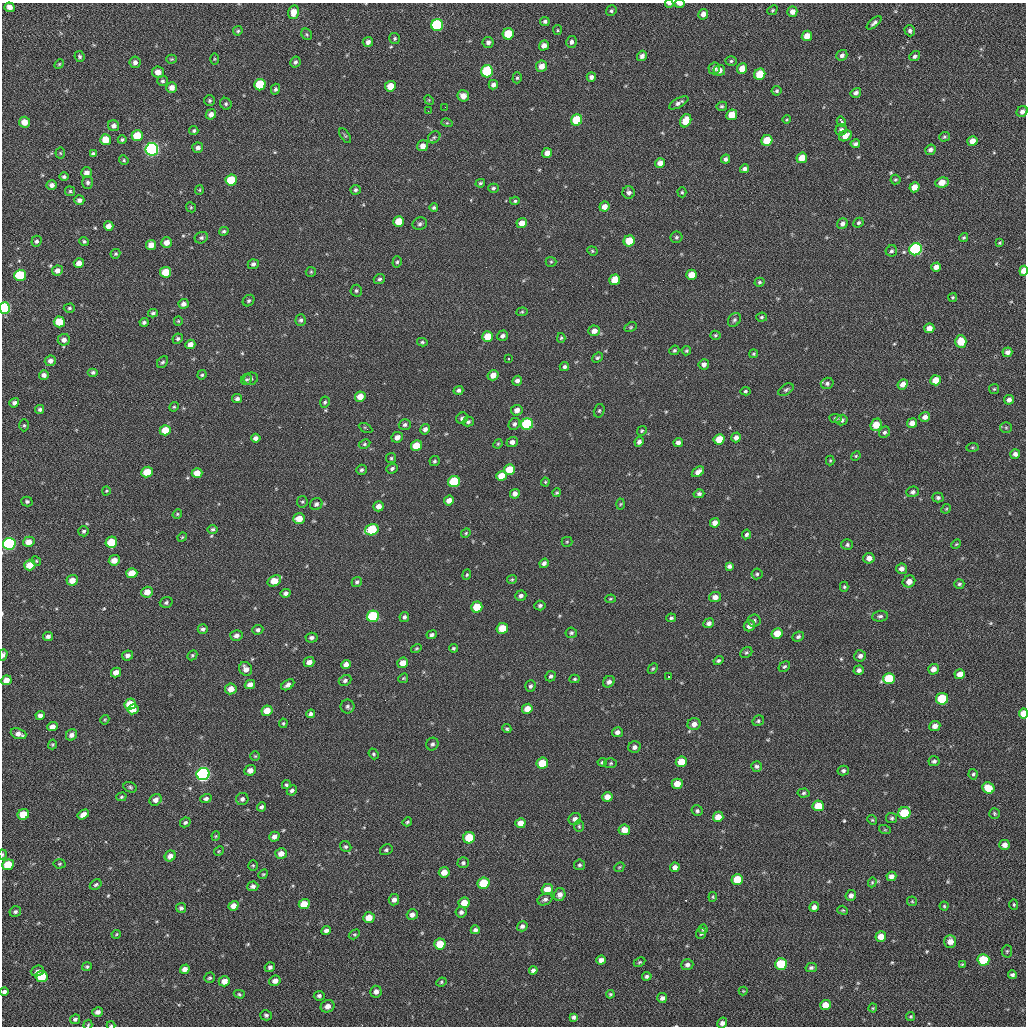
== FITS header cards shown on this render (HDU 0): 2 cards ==
NAXIS1  =                 1024 / length of data axis 1
NAXIS2  =                 1024 / length of data axis 2

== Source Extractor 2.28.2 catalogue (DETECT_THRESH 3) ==
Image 1024 x 1024 px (HDU 0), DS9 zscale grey, 1 PNG px = 1 image px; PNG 1028 x 1028 px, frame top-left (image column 1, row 1024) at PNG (2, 3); each listed source drawn as its Kron ellipse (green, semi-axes under 4 px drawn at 4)
Background 49.3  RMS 11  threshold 31.7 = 3 sigma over >= 5 px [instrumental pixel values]
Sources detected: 538; of the 538, the 500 brightest by FLUX_AUTO listed and drawn (38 fainter detections omitted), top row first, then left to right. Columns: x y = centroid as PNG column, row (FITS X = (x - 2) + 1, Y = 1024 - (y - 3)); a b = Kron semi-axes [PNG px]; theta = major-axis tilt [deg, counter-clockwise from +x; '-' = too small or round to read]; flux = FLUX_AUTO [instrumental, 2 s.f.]
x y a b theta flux
669 4 4 2 - 1400
680 4 5 3 - 3000
10 7 5 4 - 4100
772 10 5 4 - 900
611 11 5 5 - 1300
293 12 7 5 76 7100
792 12 5 5 - 4200
703 14 5 5 - 4200
545 21 5 4 - 1700
874 23 9 4 40 2000
437 25 6 6 - 82000
557 30 5 4 - 840
238 31 5 4 - 1100
910 31 5 5 - 2100
307 34 6 5 - 1000
508 34 6 5 - 25000
807 36 5 5 - 7000
395 38 5 5 - 1200
368 42 5 5 - 2900
488 42 5 5 - 2200
571 42 6 5 - 2300
544 46 5 4 - 4400
842 55 6 5 - 2500
79 56 6 4 -65 1300
642 56 5 5 - 2800
915 56 6 4 37 1800
172 59 5 4 - 800
214 59 5 4 - 740
731 61 5 5 - 1200
135 62 6 5 - 2700
295 62 5 5 - 1700
59 64 5 4 - 810
541 66 6 5 - 6200
714 68 6 5 - 2600
742 68 5 5 - 8500
719 70 6 5 - 3700
487 71 6 6 - 52000
158 72 6 5 - 5100
760 74 6 5 - 20000
591 77 4 4 - 2700
517 78 5 4 - 1100
162 81 5 5 - 1500
260 85 6 5 - 30000
493 85 5 4 - 2700
390 86 5 5 - 11000
172 87 5 5 - 4700
275 89 5 4 - 1600
777 91 5 5 - 1300
856 93 5 4 - 2200
463 96 6 5 - 5000
429 100 5 4 - 770
210 101 5 5 - 1200
679 103 11 4 29 2500
226 104 6 5 - 1300
722 106 5 4 - 1200
445 107 2 2 - 2700
428 111 3 2 - 760
1022 112 6 5 - 2700
211 114 5 5 - 3700
732 115 5 5 - 12000
787 119 4 3 - 730
577 120 6 5 - 31000
686 121 7 5 61 12000
25 122 5 5 - 8700
841 122 5 3 - 4400
447 123 5 3 - 730
114 126 6 5 - 2500
841 130 6 5 - 2500
194 131 4 4 - 1300
137 136 5 5 - 19000
345 136 8 4 -56 1100
845 136 7 5 33 6100
434 137 7 5 42 1500
944 137 5 4 - 1100
106 140 5 5 - 14000
122 140 4 4 - 1300
767 140 5 5 - 19000
972 141 5 4 - 6300
855 144 5 4 - 1700
423 146 6 5 - 4800
198 148 5 5 - 2700
152 149 6 6 - 260000
930 150 5 5 - 2400
60 153 5 5 - 920
547 153 5 5 - 5200
93 154 4 4 - 1500
802 158 5 5 - 11000
726 159 5 4 - 2100
124 160 5 4 - 920
660 163 5 5 - 4800
744 169 5 4 - 2500
87 173 5 5 - 3800
64 177 5 4 - 1400
231 180 5 5 - 28000
895 180 5 5 - 960
88 182 6 5 - 1800
942 182 7 5 8 8200
480 183 5 4 - 1200
52 185 5 5 - 2700
914 187 5 5 - 6500
493 188 5 4 - 1400
199 190 5 4 - 730
355 190 5 5 - 1500
70 191 5 5 - 1100
682 192 5 4 - 890
629 193 6 6 - 2300
79 200 5 4 - 2500
515 201 5 4 - 970
191 207 5 4 - 890
604 207 5 5 - 5600
434 208 4 4 - 1200
398 222 5 5 - 13000
522 223 5 5 - 6900
858 223 5 4 - 1200
420 224 7 6 - 1900
842 224 6 5 - 2900
109 226 5 4 - 4300
224 231 5 4 - 1200
676 237 6 5 - 1400
964 237 4 4 - 1000
201 238 7 5 25 1700
36 241 5 5 - 1600
84 241 5 4 - 1300
629 241 5 5 - 17000
166 242 5 5 - 5200
1000 243 3 3 - 870
151 245 5 5 - 7000
916 249 6 6 - 140000
592 251 5 4 - 920
891 251 6 5 - 1500
115 254 5 4 - 1100
397 262 6 4 74 1200
551 262 5 5 - 910
79 263 5 5 - 4800
253 264 5 5 - 1800
936 267 5 4 - 4200
57 271 5 5 - 3600
1024 271 5 4 - 7800
166 272 5 5 - 15000
311 272 5 5 - 900
20 275 6 5 - 39000
691 275 5 5 - 11000
379 279 6 5 - 1500
615 280 5 5 - 15000
759 282 5 4 - 1200
356 291 6 5 - 1400
953 297 4 4 - 860
249 301 6 5 - 1300
183 304 5 5 - 2800
5 308 6 5 - 82000
69 308 6 4 1 1200
522 312 6 4 7 890
153 313 5 4 - 1400
761 317 5 4 - 1100
301 320 5 5 - 1500
734 320 7 5 53 1600
178 321 4 4 - 750
59 322 5 5 - 16000
144 322 4 4 - 1400
631 327 6 4 27 990
929 328 5 5 - 6200
594 331 6 5 - 4700
715 335 5 4 - 1000
487 336 5 5 - 14000
502 336 5 5 - 2300
561 338 5 4 - 980
178 339 5 5 - 1500
64 340 6 6 - 3600
422 342 5 4 - 1100
961 342 6 5 - 15000
190 344 5 4 - 4400
674 350 5 4 - 1100
686 351 5 4 - 990
1007 352 5 4 - 3300
754 354 4 4 - 910
597 358 6 4 41 1300
509 359 3 2 - 1100
50 361 5 5 - 2800
162 362 7 4 48 1300
704 364 5 5 - 3200
564 367 5 4 - 1800
93 372 5 4 - 1400
44 375 5 4 - 2700
202 375 5 4 - 1100
493 375 5 5 - 5700
251 379 7 6 - 2000
247 380 6 5 - 1200
936 380 5 5 - 9700
517 381 5 4 - 2500
827 383 6 5 - 1900
903 384 5 4 - 4500
994 389 5 5 - 940
458 390 5 4 - 1700
786 390 8 5 33 1600
745 391 5 4 - 1100
360 397 5 5 - 8500
237 398 5 4 - 2000
1009 400 5 5 - 2800
325 402 6 4 64 1300
14 403 5 4 - 2100
174 407 5 4 - 900
40 409 4 4 - 1600
517 410 6 5 - 4100
599 411 7 5 74 1300
925 417 5 5 - 3400
462 418 6 5 - 1700
835 418 6 4 -9 1300
842 420 6 5 - 1800
468 422 6 5 - 1600
912 423 5 5 - 5000
514 424 6 5 - 2000
527 424 6 5 - 75000
24 425 6 5 - 1100
405 425 6 5 - 1800
876 425 6 5 - 12000
366 428 7 3 -28 780
1006 428 6 5 - 1200
425 429 5 4 - 2700
165 430 5 5 - 12000
642 431 5 4 - 1000
884 432 6 5 - 1800
397 437 6 5 - 4700
736 437 5 5 - 3000
256 438 5 4 - 2600
719 439 5 5 - 13000
512 442 6 5 - 3400
639 442 5 4 - 2500
678 443 4 4 - 2800
364 444 6 4 28 1100
498 444 5 4 - 820
416 446 5 5 - 15000
972 447 6 4 2 960
1015 454 5 4 - 2900
856 456 5 4 - 860
391 458 5 5 - 1100
434 461 5 4 - 1300
830 461 5 4 - 790
392 468 6 5 - 1600
361 470 5 5 - 1500
509 470 5 5 - 16000
147 472 6 5 - 15000
698 472 7 4 35 3400
197 473 5 5 - 7900
501 476 5 5 - 10000
454 482 6 5 - 43000
545 482 4 4 - 730
106 491 4 4 - 780
913 492 6 5 - 2200
557 493 4 4 - 1000
515 494 5 4 - 3500
699 494 5 4 - 1600
938 498 5 5 - 1700
449 500 5 4 - 4300
27 501 5 5 - 1500
302 502 6 5 - 1100
316 504 6 5 - 2200
620 504 5 3 - 740
379 506 5 5 - 4600
946 509 5 4 - 820
177 514 5 4 - 870
299 519 6 5 - 9200
715 523 5 4 - 4200
213 529 5 4 - 1400
372 530 7 5 19 39000
84 531 5 5 - 1400
466 533 5 4 - 870
747 534 5 4 - 1600
182 537 5 4 - 830
29 542 6 5 - 7800
111 542 6 5 - 22000
567 542 5 5 - 760
9 544 6 6 - 130000
956 544 5 4 - 810
847 545 6 5 - 1600
869 558 5 5 - 4400
114 560 5 5 - 6400
36 561 5 4 - 850
544 563 5 4 - 2100
30 565 6 5 - 10000
729 566 4 4 - 2000
902 569 5 5 - 3000
132 573 5 5 - 13000
757 574 5 5 - 1300
467 575 5 4 - 890
72 580 6 5 - 6400
512 580 5 4 - 850
274 581 7 5 28 12000
909 581 6 5 - 5100
357 582 5 5 - 1700
959 584 5 5 - 1500
844 587 5 4 - 980
147 592 6 5 - 6800
286 593 5 4 - 2300
521 596 6 5 - 2200
715 597 6 5 - 4100
610 599 5 4 - 850
166 602 6 5 - 1700
540 605 5 5 - 1500
477 607 6 5 - 18000
373 616 6 5 - 56000
880 616 8 5 5 1900
404 617 5 4 - 1700
671 618 5 4 - 1100
754 620 6 6 - 1800
709 623 5 5 - 2500
749 626 6 5 - 4300
502 628 6 5 - 12000
203 629 5 4 - 1800
258 630 5 5 - 1900
571 633 6 5 - 1400
777 633 5 5 - 11000
236 635 6 5 - 2900
432 635 5 4 - 1700
48 636 5 4 - 2200
798 637 6 5 - 1700
312 638 6 5 - 1800
416 648 5 4 - 810
454 648 4 4 - 1000
746 652 6 5 - 1200
3 655 6 4 73 2500
127 655 6 5 - 2900
192 655 5 4 - 1100
860 656 6 5 - 2900
718 661 5 4 - 1300
309 662 5 5 - 4100
403 663 5 5 - 6700
346 664 5 4 - 3700
784 667 6 4 40 1200
246 669 7 6 - 4400
653 669 6 4 48 1100
933 669 5 5 - 4700
859 670 5 4 - 2200
116 672 5 4 - 5000
960 674 5 5 - 6900
551 676 5 5 - 1600
669 676 3 3 - 1200
403 678 5 4 - 820
889 678 6 5 - 29000
574 679 5 4 - 890
6 680 5 5 - 5800
345 680 6 5 - 1800
609 682 6 5 - 2500
250 684 5 4 - 4000
288 685 7 4 33 2900
530 686 6 5 - 1600
231 689 6 5 - 6700
942 699 6 5 - 36000
130 704 6 5 - 17000
347 706 7 7 - 1800
133 709 5 5 - 6700
527 709 5 5 - 7600
267 711 5 5 - 9600
311 714 4 4 - 2100
1024 714 5 4 - 12000
40 715 4 4 - 2600
105 720 5 4 - 750
758 721 6 5 - 1300
283 723 5 4 - 860
694 724 6 6 - 3900
935 726 5 5 - 4900
52 727 5 4 - 4900
507 729 5 4 - 1100
617 732 5 5 - 2700
18 734 8 5 -19 3800
71 735 6 5 - 2800
52 744 5 4 - 850
432 744 6 6 - 1800
634 747 6 5 - 2700
374 754 6 4 -51 1200
255 756 5 5 - 850
934 761 5 5 - 1600
602 762 5 4 - 1200
681 762 5 5 - 13000
542 763 6 5 - 20000
611 763 6 5 - 1000
757 766 5 5 - 1700
250 770 6 5 - 4900
843 770 5 5 - 1500
203 774 6 6 - 260000
973 774 5 4 - 1100
677 784 5 5 - 9500
286 785 4 4 - 1100
130 787 7 5 -21 1300
988 788 6 5 - 14000
292 790 5 4 - 1700
804 793 6 4 4 1300
121 797 5 4 - 1000
607 797 5 5 - 5600
206 799 5 4 - 1900
242 799 6 6 - 2000
156 800 6 5 - 3200
818 806 5 5 - 15000
261 807 5 4 - 1700
697 811 5 5 - 1500
904 813 6 5 - 31000
994 813 5 5 - 1000
23 814 6 5 - 14000
83 814 6 4 31 4400
718 817 5 5 - 7800
892 818 5 5 - 1300
575 819 6 6 - 3100
872 820 5 4 - 940
185 822 5 4 - 1500
407 822 5 4 - 1100
520 823 5 5 - 6900
579 826 6 5 - 1100
624 830 5 5 - 8600
885 830 6 4 -18 880
216 836 4 4 - 760
274 837 5 4 - 3700
469 838 6 5 - 26000
1005 845 5 5 - 4200
346 847 6 5 - 1300
386 850 6 5 - 1600
219 851 5 4 - 760
281 853 6 5 - 5400
3 854 5 3 - 930
170 856 6 5 - 4400
463 863 5 5 - 1500
60 864 6 4 4 990
8 865 6 5 - 18000
253 865 5 4 - 890
579 865 5 5 - 1300
619 867 5 4 - 830
675 867 5 4 - 3200
444 872 5 5 - 6300
263 874 5 4 - 880
891 876 5 4 - 3300
737 880 6 5 - 20000
872 882 5 4 - 780
484 883 6 5 - 30000
96 884 6 4 33 1400
253 886 5 5 - 2100
547 889 6 5 - 9700
560 894 6 6 - 3700
851 895 5 5 - 2900
713 897 5 3 - 800
545 899 8 5 25 2100
394 900 6 5 - 3000
912 901 5 5 - 850
464 903 5 5 - 9000
304 904 5 5 - 12000
1014 905 5 4 - 900
234 906 5 4 - 4700
944 906 4 4 - 960
814 907 5 4 - 3100
181 908 5 5 - 1900
843 910 5 4 - 770
15 912 6 5 - 1500
461 912 5 5 - 2000
412 915 5 5 - 3200
369 918 6 5 - 8200
522 926 5 5 - 2100
703 929 4 4 - 990
475 930 4 4 - 1800
326 931 5 4 - 2500
701 933 6 5 - 1400
116 934 5 4 - 810
354 934 6 4 31 920
881 936 5 5 - 8600
950 941 6 6 - 5300
440 944 6 5 - 16000
1007 951 6 5 - 1100
601 960 5 4 - 3200
983 960 6 5 - 36000
639 962 6 4 27 1000
781 964 6 6 - 36000
962 964 4 3 - 890
687 965 6 5 - 2700
87 966 5 4 - 1100
270 967 5 5 - 2000
811 967 6 4 14 1500
185 969 5 4 - 4100
533 970 4 4 - 2100
37 971 7 5 20 2300
1012 975 4 4 - 1900
42 976 6 5 - 25000
647 976 5 4 - 1600
209 978 5 5 - 1100
224 981 5 5 - 6000
275 981 6 5 - 3800
441 982 5 4 - 970
743 991 4 4 - 730
4 992 4 4 - 1900
376 992 6 5 - 3200
239 994 5 4 - 1100
610 994 4 4 - 840
319 996 5 5 - 1700
662 998 5 5 - 2300
825 1005 5 5 - 9200
327 1006 7 6 - 4500
873 1008 4 4 - 760
98 1012 5 4 - 3000
266 1015 6 5 - 1600
911 1016 4 4 - 910
574 1017 4 4 - 1800
75 1019 5 4 - 1800
722 1023 5 5 - 2700
88 1025 5 4 - 760
111 1025 4 4 - 730
At the frame edge (FLAGS 8, measured only in part): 13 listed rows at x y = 669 4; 680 4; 1022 112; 1024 271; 5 308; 9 544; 3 655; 1024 714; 3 854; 4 992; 722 1023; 88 1025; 111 1025
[38 fainter detections neither listed nor drawn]